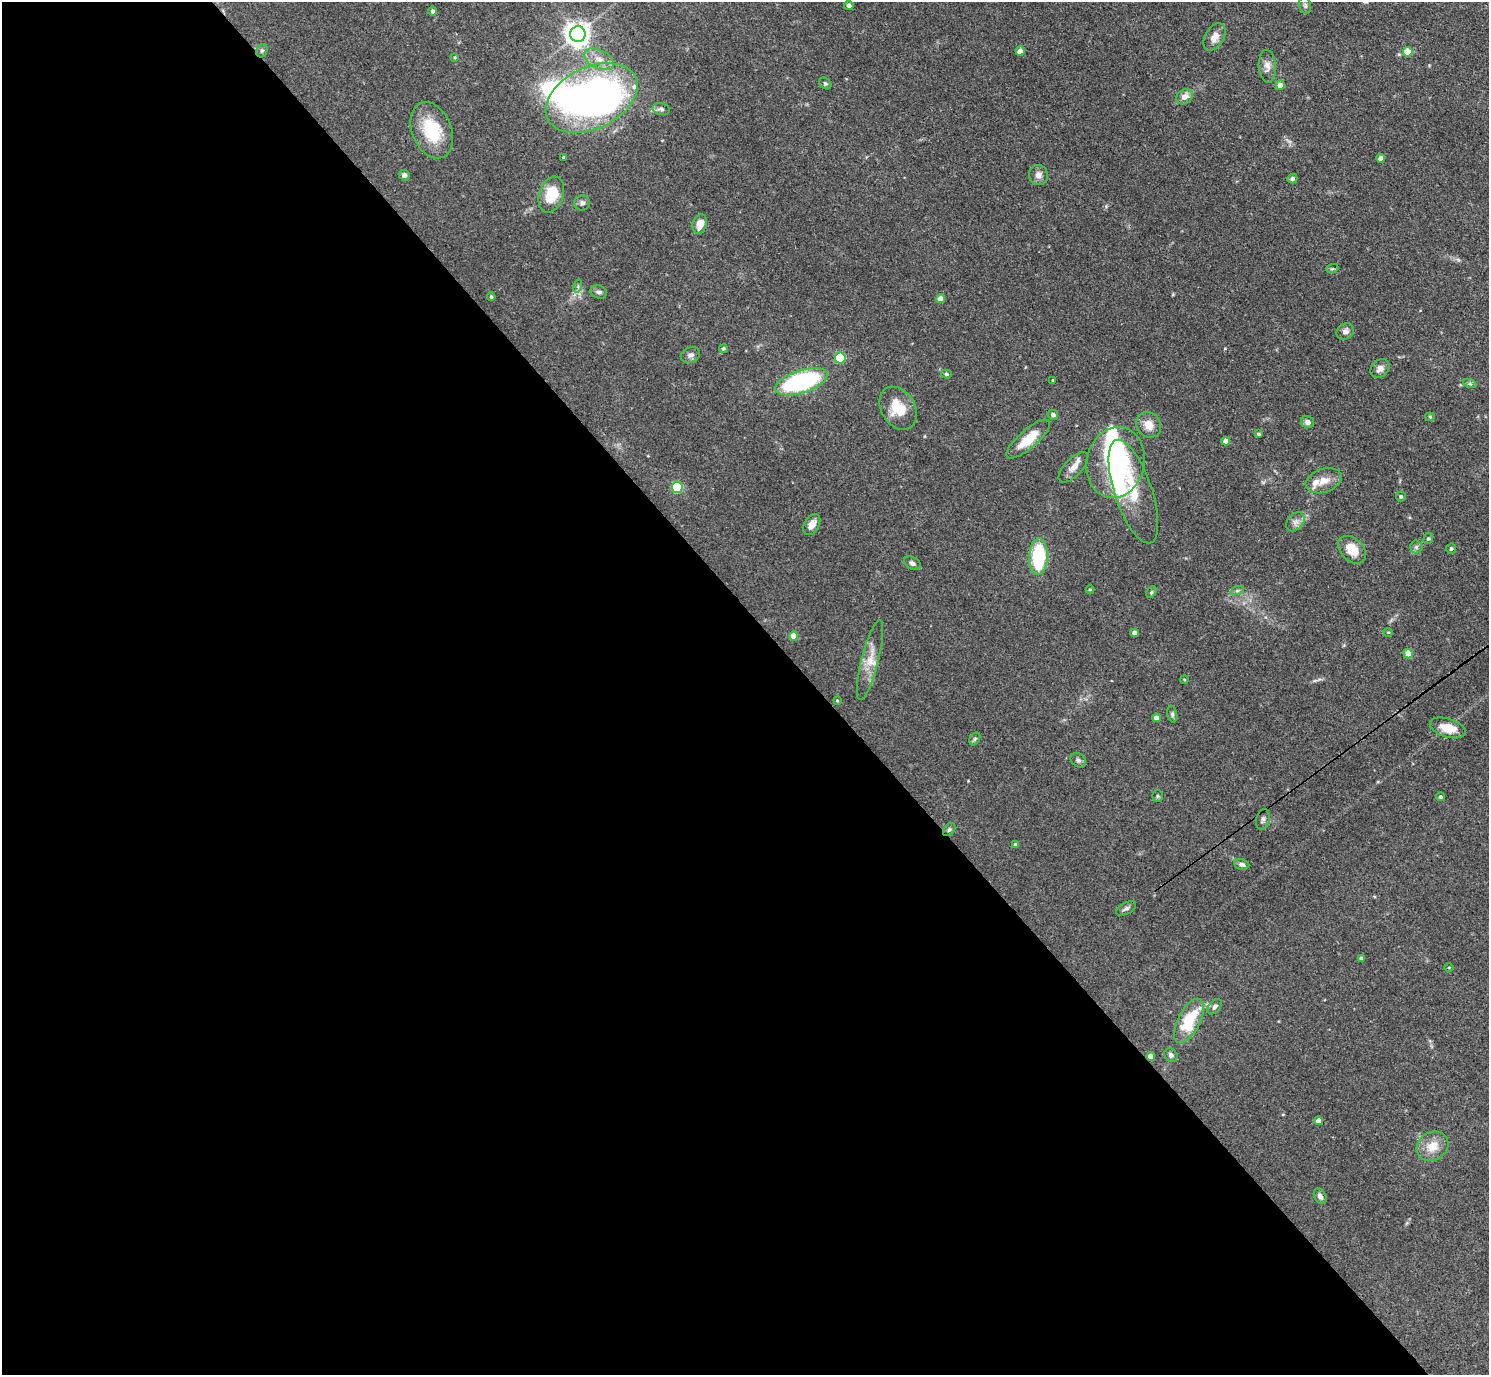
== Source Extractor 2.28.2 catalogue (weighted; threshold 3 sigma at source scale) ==
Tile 9 of 4 x 4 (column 1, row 3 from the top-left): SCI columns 3-1489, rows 1672-3044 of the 5953 x 5949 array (HDU 1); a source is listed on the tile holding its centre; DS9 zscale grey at full resolution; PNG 1491 x 1377 px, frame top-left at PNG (2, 2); each listed source drawn as its Kron ellipse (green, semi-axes under 4 px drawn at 4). Shown black and unused: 55% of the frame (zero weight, under 3 of 4 exposures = <1% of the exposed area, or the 3 px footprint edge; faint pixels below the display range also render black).
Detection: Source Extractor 2.28.2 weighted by HDU 2 'WHT'; one run over the whole footprint, this tile lists its part. Background 0.0829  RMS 0.0055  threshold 0.0246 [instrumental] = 3 sigma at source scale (4.5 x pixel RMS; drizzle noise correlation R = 1.50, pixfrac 1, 0.05/0.05 arcsec/px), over >= 5 px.
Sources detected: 100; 5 inside a brighter object's white glare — neither listed nor drawn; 3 inside a brighter listed object's ellipse — not listed separately; the other 92 listed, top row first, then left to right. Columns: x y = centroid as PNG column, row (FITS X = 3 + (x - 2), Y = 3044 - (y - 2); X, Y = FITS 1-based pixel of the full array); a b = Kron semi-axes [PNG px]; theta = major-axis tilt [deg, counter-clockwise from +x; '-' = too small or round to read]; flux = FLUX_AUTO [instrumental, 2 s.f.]
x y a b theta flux
1305 5 8 6 -74 1.4
849 6 5 4 - 1.8
433 11 4 4 - 1.3
578 34 8 7 - 500
1215 37 15 9 59 4.3
262 51 7 5 65 1.1
1020 51 4 4 - 4.9
1408 52 5 4 - 12
455 57 4 3 - 0.52
599 59 16 9 -27 6
1267 66 16 8 -87 3.6
825 83 7 5 -42 0.96
1280 85 4 4 - 5.2
1184 97 9 7 32 3.6
592 98 49 31 26 230
661 109 9 6 -12 1.5
432 130 29 19 -68 25
564 158 4 4 - 0.75
1381 158 4 4 - 3.4
404 175 5 5 - 2.1
1038 175 10 9 - 3.4
1292 179 5 4 - 1.3
551 195 19 12 71 15
582 203 8 7 - 1.7
700 224 10 7 73 6
1332 269 6 4 18 0.71
578 286 7 4 74 1
599 292 8 6 -16 1.8
491 297 4 3 - 0.7
940 299 4 4 - 4
1345 331 9 7 36 2.7
723 349 4 4 - 0.87
690 355 10 7 20 2.1
840 358 5 5 - 28
1380 368 10 8 45 2.9
946 374 5 4 - 0.79
1053 380 3 3 - 0.44
801 382 27 11 18 75
1470 384 7 4 -19 0.89
898 408 23 16 -58 14
1053 415 5 5 - 1.5
1430 417 4 4 - 0.62
1307 422 7 6 - 2.4
1149 425 13 12 - 6
1259 434 4 3 - 0.82
1028 439 27 9 41 13
1226 441 4 4 - 3.8
1115 462 35 29 77 60
1073 467 19 8 46 4.7
1324 481 18 11 19 6.7
677 487 5 5 - 43
1133 492 54 18 -71 23
1401 497 5 5 - 1
1295 522 11 8 47 2.7
812 525 11 7 59 4.5
1428 538 6 4 67 0.81
1416 547 6 6 - 1.3
1451 549 5 5 - 1.2
1352 550 16 11 -44 9.9
1038 557 18 9 88 38
912 563 9 6 -29 1.8
1090 590 4 3 - 0.48
1237 591 7 4 19 0.98
1151 592 6 4 61 0.76
1388 632 5 3 - 0.47
1135 633 4 4 - 3.1
794 636 4 4 - 7
1408 654 5 4 - 11
870 660 41 8 76 9.1
1184 679 4 3 - 0.46
837 700 4 3 - 0.51
1172 714 8 5 -77 1.1
1156 718 4 4 - 3.5
1448 728 18 9 -17 9.3
975 739 7 5 58 0.88
1078 760 8 6 -39 1.5
1158 796 6 5 - 0.83
1440 797 4 4 - 0.92
1263 819 10 6 74 1.9
949 830 7 5 50 1.2
1015 845 4 4 - 1.5
1242 865 7 5 -9 1.4
1126 908 11 5 28 1.7
1361 958 4 4 - 1.1
1449 968 5 3 - 0.47
1215 1007 9 6 50 1.7
1189 1021 24 11 62 23
1171 1055 7 6 - 1.8
1151 1056 4 4 - 3.6
1319 1121 4 4 - 4.5
1433 1146 16 14 32 8.6
1320 1196 8 6 -61 2.3